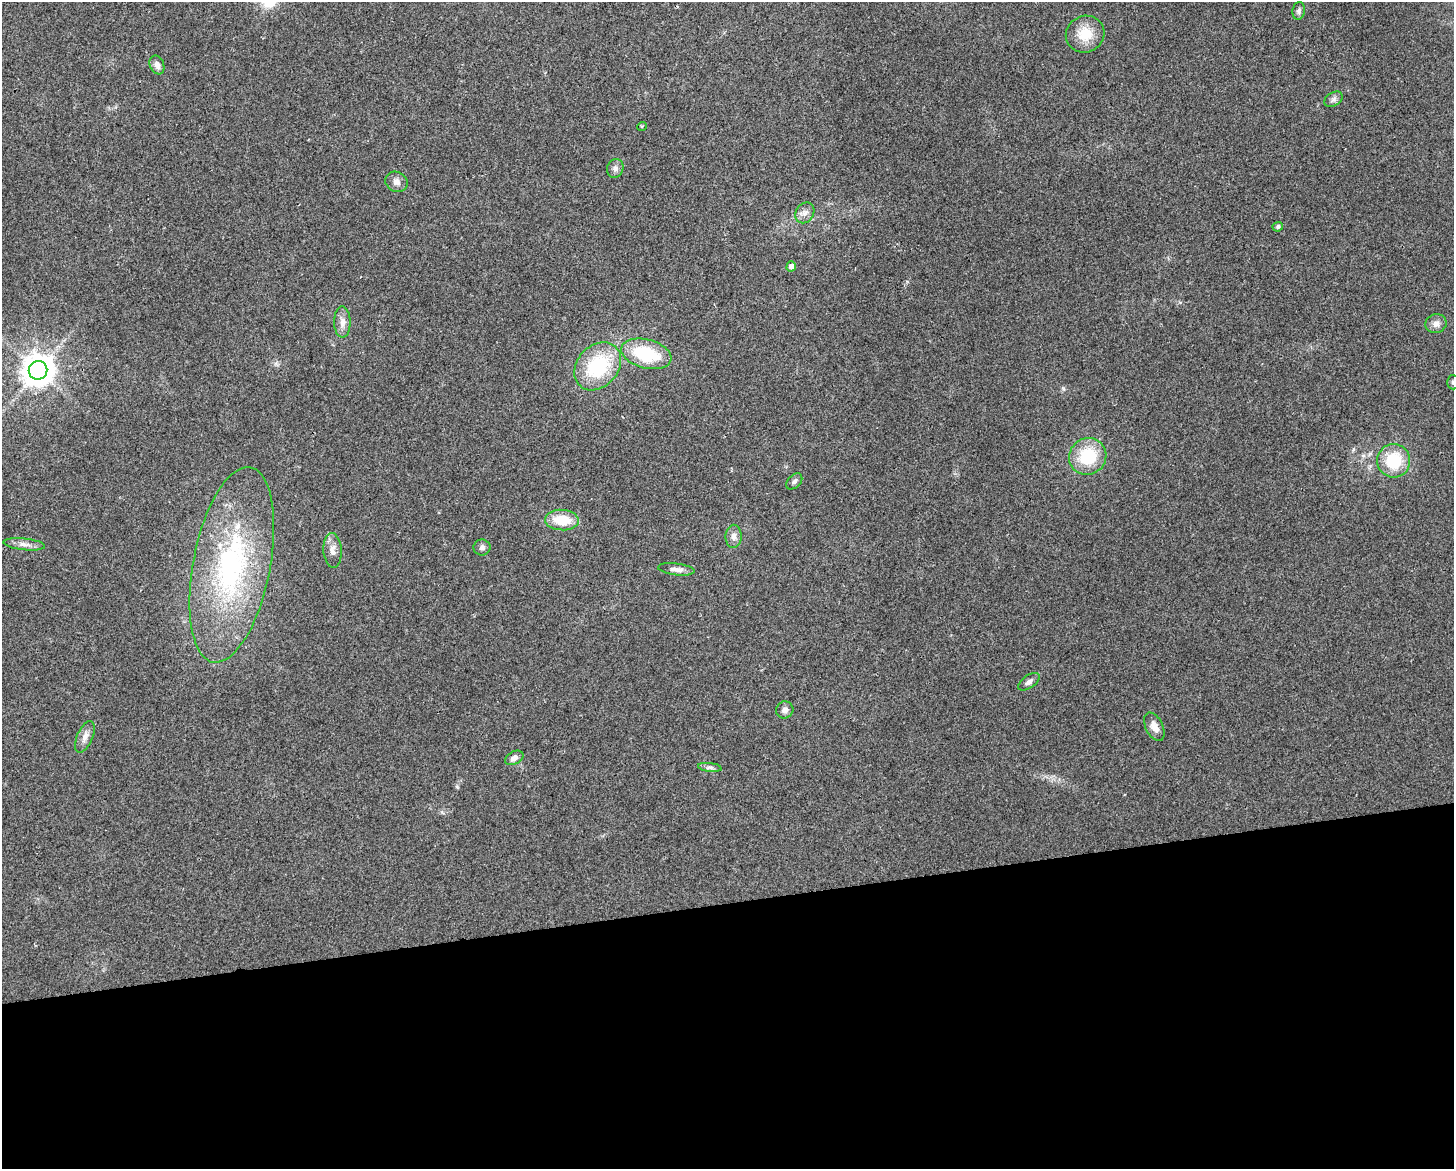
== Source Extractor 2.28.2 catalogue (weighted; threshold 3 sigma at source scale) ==
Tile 11 of 3 x 4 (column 2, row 4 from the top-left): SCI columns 1466-2917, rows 1-1167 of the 4427 x 4669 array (HDU 1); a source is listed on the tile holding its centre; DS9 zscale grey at full resolution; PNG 1456 x 1171 px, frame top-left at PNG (2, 2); each listed source drawn as its Kron ellipse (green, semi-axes under 4 px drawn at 4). Shown black and unused: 23% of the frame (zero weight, under 2 of 3 exposures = <1% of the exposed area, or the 3 px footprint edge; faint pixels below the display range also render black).
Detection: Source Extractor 2.28.2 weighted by HDU 2 'WHT'; one run over the whole footprint, this tile lists its part. Background 0.0441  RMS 0.0067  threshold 0.0299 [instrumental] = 3 sigma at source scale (4.5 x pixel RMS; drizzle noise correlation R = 1.50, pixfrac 1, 0.0396/0.0396 arcsec/px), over >= 5 px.
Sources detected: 34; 2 cosmic-ray / hot-pixel residue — neither listed nor drawn; the other 32 listed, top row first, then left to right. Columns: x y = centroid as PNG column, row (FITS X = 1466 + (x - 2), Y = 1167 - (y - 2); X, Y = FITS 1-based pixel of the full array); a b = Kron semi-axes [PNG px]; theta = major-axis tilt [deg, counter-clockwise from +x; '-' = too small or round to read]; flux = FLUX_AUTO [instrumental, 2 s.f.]
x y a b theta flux
1299 11 9 6 81 1.9
1085 34 19 18 - 15
157 65 10 7 -67 3.4
1334 99 10 6 31 2.5
642 126 5 3 - 0.55
615 168 9 8 - 2.8
397 182 11 10 - 3.6
805 213 11 9 57 3.5
1278 227 5 4 - 1.7
791 266 5 4 - 3.9
342 322 16 8 -89 4.5
1436 324 10 9 - 3.9
646 354 25 14 -14 36
598 366 26 20 48 46
38 370 9 9 - 1100
1453 382 7 6 - 1.4
1088 456 19 18 - 30
1394 461 17 16 - 26
794 481 9 6 46 2
562 520 17 10 -4 18
733 536 11 8 89 3.5
24 544 21 5 -6 4.1
482 548 8 8 - 2.2
332 550 17 9 -86 4.9
232 565 99 38 79 120
676 569 18 6 -7 3.8
1029 682 12 6 35 2.9
785 710 9 8 - 3
1154 727 15 8 -64 5.2
85 737 17 8 67 4.4
514 758 10 6 27 3.3
710 767 12 4 -7 2
Isophote crosses this tile's border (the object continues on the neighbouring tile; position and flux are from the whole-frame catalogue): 1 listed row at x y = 1453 382